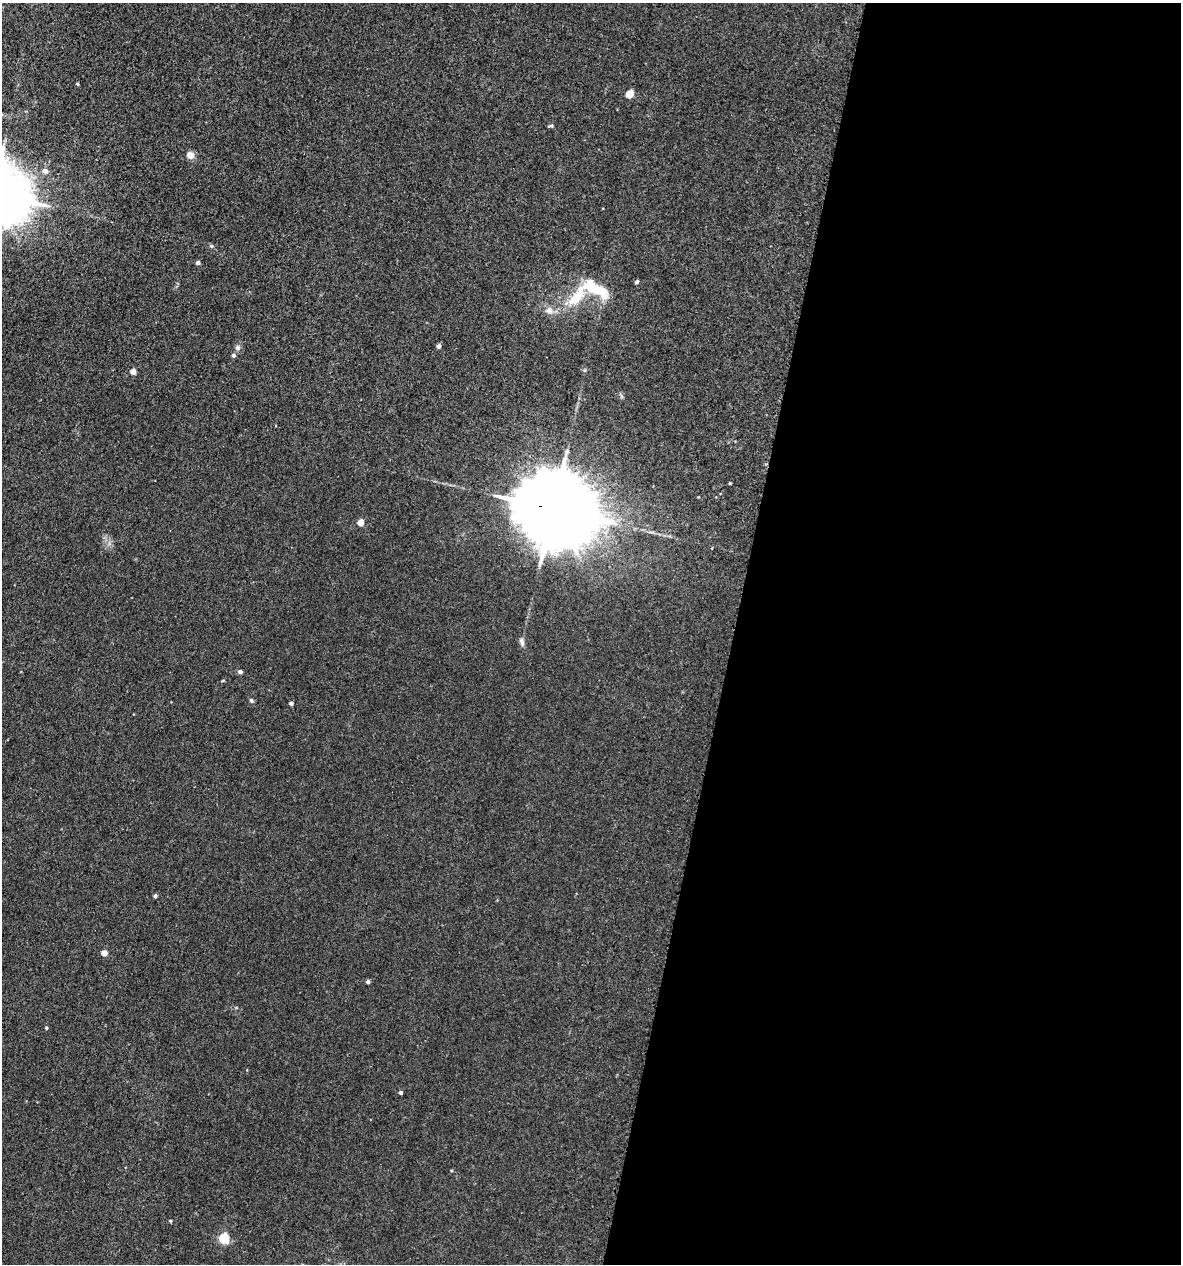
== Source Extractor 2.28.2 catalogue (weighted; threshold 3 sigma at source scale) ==
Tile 12 of 4 x 4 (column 4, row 3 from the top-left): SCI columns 3873-5051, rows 1312-2573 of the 5223 x 5150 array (HDU 1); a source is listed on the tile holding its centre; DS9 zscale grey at full resolution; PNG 1183 x 1266 px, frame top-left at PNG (2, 3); no overlay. Shown black and unused: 38% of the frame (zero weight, under 3 of 5 exposures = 5% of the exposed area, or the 3 px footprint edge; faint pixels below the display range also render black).
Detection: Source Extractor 2.28.2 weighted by HDU 2 'WHT'; one run over the whole footprint, this tile lists its part. Background 0.0171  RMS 0.0029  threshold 0.013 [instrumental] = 3 sigma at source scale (4.5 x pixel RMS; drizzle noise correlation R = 1.50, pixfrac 1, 0.05/0.05 arcsec/px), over >= 5 px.
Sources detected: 28; all 28 listed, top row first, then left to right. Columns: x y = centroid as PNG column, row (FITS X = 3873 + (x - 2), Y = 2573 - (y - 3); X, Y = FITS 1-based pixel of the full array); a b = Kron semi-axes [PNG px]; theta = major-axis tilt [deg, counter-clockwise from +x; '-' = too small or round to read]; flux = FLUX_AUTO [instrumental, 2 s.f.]
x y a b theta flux
77 84 4 3 - 0.3
629 94 5 5 - 6.4
551 126 7 3 3 0.44
190 155 9 8 - 1.7
45 171 5 5 - 1.6
198 263 4 4 - 0.96
637 282 4 4 - 0.68
595 289 43 16 -24 11
576 298 21 10 45 7.3
549 310 11 8 3 1.7
439 346 4 4 - 1.2
237 347 7 7 - 0.75
233 355 5 4 - 0.66
133 372 4 4 - 2.7
730 483 3 3 - 0.27
553 509 25 19 -19 4200
360 523 4 4 - 4.9
522 642 11 5 -77 0.96
240 672 4 4 - 1
251 700 5 5 - 0.55
291 703 4 3 - 0.87
155 896 4 4 - 0.63
104 953 4 4 - 2.7
368 982 4 4 - 0.82
46 1028 4 3 - 0.34
401 1092 3 3 - 0.68
170 1221 4 3 - 0.31
224 1238 5 5 - 22
Overlapping masked pixels (flux is a lower limit): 1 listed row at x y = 553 509